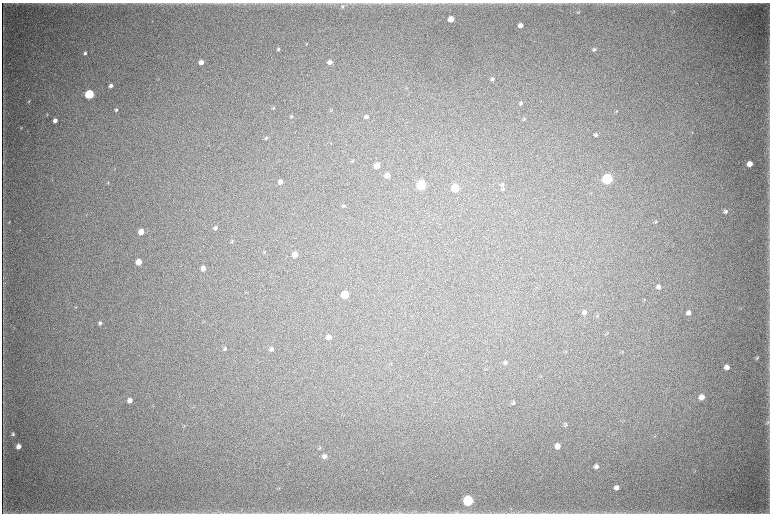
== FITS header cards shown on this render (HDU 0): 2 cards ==
NAXIS1  =                 1536 / length of data axis 1
NAXIS2  =                 1023 / length of data axis 2

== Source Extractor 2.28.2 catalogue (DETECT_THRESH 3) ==
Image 1536 x 1023 px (HDU 0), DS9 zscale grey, zoomed out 1/2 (1 PNG px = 2 x 2 image px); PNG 772 x 516 px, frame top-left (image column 1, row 1022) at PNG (2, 3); no overlay
Background 5490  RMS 43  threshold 129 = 3 sigma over >= 5 px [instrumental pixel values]
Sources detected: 100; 5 cannot appear on this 1/2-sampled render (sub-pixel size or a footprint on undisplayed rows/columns) and are not listed; the other 95 listed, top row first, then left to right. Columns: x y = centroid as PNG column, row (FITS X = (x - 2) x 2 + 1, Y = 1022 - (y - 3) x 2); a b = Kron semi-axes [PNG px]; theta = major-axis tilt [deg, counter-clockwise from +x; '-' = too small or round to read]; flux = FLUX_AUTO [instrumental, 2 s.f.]
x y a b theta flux
71 3 6 2 7 1.0e+04
342 6 6 5 - 1.9e+04
578 12 5 3 - 7.4e+03
674 12 4 2 - 5.8e+03
451 19 4 4 - 1.3e+05
520 25 4 4 - 4.9e+04
306 44 4 3 - 7.0e+03
278 49 4 4 - 1.5e+04
594 49 5 3 - 1.4e+04
85 53 4 3 - 1.8e+04
201 62 4 4 - 6.2e+04
330 62 4 4 - 4.5e+04
765 62 4 2 - 5.2e+03
158 79 3 2 - 5.1e+03
492 79 4 4 - 2.0e+04
111 86 4 4 - 3.3e+04
89 94 5 4 - 8.9e+05
29 101 3 3 - 7.0e+03
521 103 4 4 - 1.4e+04
273 108 4 4 - 9.8e+03
116 110 4 3 - 1.4e+04
331 110 4 3 - 5.8e+03
617 111 3 3 - 5.4e+03
47 114 3 3 - 6.6e+03
292 116 4 4 - 1.0e+04
366 117 4 4 - 2.8e+04
524 119 5 3 - 9.5e+03
55 120 4 3 - 4.3e+04
21 128 4 2 - 5.7e+03
692 132 3 2 - 4.3e+03
596 135 5 5 - 2.1e+04
266 138 5 4 - 1.2e+04
331 143 2 1 - 6.4e+03
352 160 5 3 - 7.5e+03
3 161 9 1 90 7.9e+03
750 164 5 4 - 7.7e+04
377 166 5 4 - 1.3e+05
115 169 3 2 - 3.9e+03
387 175 5 4 - 8.4e+04
607 179 5 5 - 1.5e+06
280 182 5 4 - 4.7e+04
108 183 4 3 - 7.5e+03
421 185 5 5 - 1.2e+06
502 185 6 4 39 1.6e+04
455 188 5 5 - 5.3e+05
503 189 5 4 - 1.2e+04
343 206 4 3 - 9.8e+03
725 211 6 4 18 2.4e+04
9 222 4 3 - 5.2e+03
656 222 4 3 - 9.1e+03
215 228 4 3 - 2.5e+04
141 232 5 4 - 1.0e+05
232 241 5 3 - 1.0e+04
203 246 3 1 - 2.6e+03
264 252 5 3 - 7.6e+03
295 254 5 4 - 9.9e+04
139 262 4 4 - 1.3e+05
203 268 4 4 - 6.4e+04
658 287 6 5 - 3.2e+04
345 295 5 5 - 3.8e+05
76 307 4 3 - 7.2e+03
584 312 5 5 - 3.2e+04
689 313 5 4 - 4.0e+04
100 323 4 3 - 1.7e+04
607 333 3 2 - 4.7e+03
328 337 4 4 - 4.3e+04
225 349 5 4 - 1.6e+04
271 349 5 5 - 2.2e+04
622 352 4 3 - 6.4e+03
757 358 6 3 56 1.1e+04
505 363 5 4 - 1.8e+04
727 367 5 4 - 5.8e+04
541 376 3 3 - 5.6e+03
702 397 5 5 - 7.4e+04
130 400 5 4 - 5.1e+04
513 402 5 4 - 1.5e+04
767 422 7 5 63 1.6e+04
566 425 6 4 49 1.4e+04
184 426 4 3 - 7.3e+03
13 434 4 3 - 1.4e+04
655 436 4 2 - 5.5e+03
18 446 4 4 - 5.5e+04
557 446 5 5 - 7.4e+04
320 448 5 3 - 1.0e+04
324 456 5 5 - 3.8e+04
596 466 5 4 - 3.0e+04
617 487 5 4 - 3.8e+04
279 488 4 3 - 6.4e+03
468 501 5 5 - 1.2e+06
3 513 4 2 - 4.5e+03
287 513 8 2 4 1.3e+04
337 513 4 2 - 7.0e+03
457 513 7 4 10 1.7e+04
545 513 5 2 - 9.3e+03
766 513 6 1 0 6.8e+03
At the frame edge (FLAGS 8, measured only in part): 3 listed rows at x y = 71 3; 337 513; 457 513
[5 sub-pixel or undisplayed-footprint detections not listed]